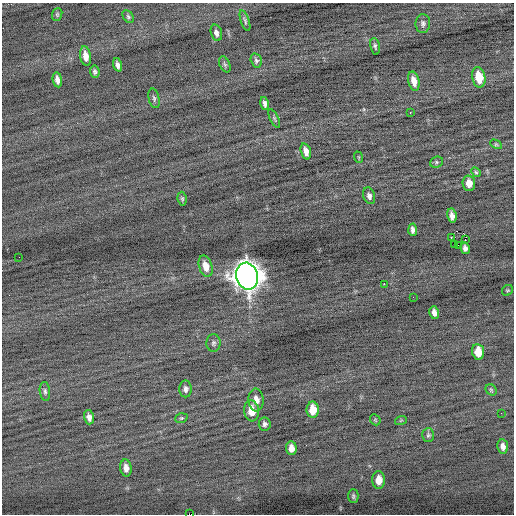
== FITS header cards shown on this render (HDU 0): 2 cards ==
NAXIS1  =                  512 / Axis length
NAXIS2  =                  512 / Axis length

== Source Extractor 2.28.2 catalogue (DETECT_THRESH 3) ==
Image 512 x 512 px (HDU 0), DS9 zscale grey, 1 PNG px = 1 image px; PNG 516 x 516 px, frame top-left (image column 1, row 512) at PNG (2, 3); each listed source drawn as its Kron ellipse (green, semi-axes under 4 px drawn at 4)
Background -0.0804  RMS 0.7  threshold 2.1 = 3 sigma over >= 5 px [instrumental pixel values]
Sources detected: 61; all 61 listed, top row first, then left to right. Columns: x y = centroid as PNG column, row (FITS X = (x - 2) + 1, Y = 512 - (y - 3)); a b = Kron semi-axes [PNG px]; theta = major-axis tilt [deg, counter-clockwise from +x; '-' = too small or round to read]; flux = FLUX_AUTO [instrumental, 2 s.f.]
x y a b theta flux
57 14 6 5 - 67
128 17 7 5 -51 86
245 21 11 4 -71 100
423 23 9 7 -89 150
216 33 8 5 -74 160
375 46 8 5 -80 100
86 56 9 5 -80 400
256 60 7 5 -75 120
225 64 8 5 -65 95
118 65 7 4 -72 160
95 72 6 5 - 110
479 77 10 6 -78 1000
57 80 7 4 -80 220
414 81 10 5 -76 410
154 98 10 5 -77 110
265 104 6 4 -76 160
410 112 2 2 - 110
274 119 10 4 -63 83
496 144 6 4 -29 61
306 151 8 5 -73 270
358 157 6 3 -71 45
436 162 7 5 21 83
476 172 5 4 - 67
469 183 8 6 -87 420
369 196 8 6 -72 160
182 199 7 4 -83 79
452 216 7 4 -80 230
413 230 6 4 -86 160
451 238 4 2 - 310
465 240 2 2 - 84
455 244 3 2 - 120
458 245 2 2 - 79
465 248 6 4 -79 180
19 257 2 2 - 20
206 266 11 6 -73 520
247 276 13 11 -77 66000
384 284 2 2 - 560
507 290 6 5 - 62
413 297 2 2 - 22
434 313 6 4 -77 260
214 343 8 7 - 130
478 352 8 6 -83 870
185 389 8 6 -90 170
491 390 6 5 - 77
45 391 9 5 -84 120
256 400 11 7 -87 340
313 410 8 6 -88 740
252 411 10 7 -85 730
501 413 2 2 - 32
89 417 7 5 -75 210
181 418 6 4 19 69
375 420 6 5 - 52
401 420 6 3 19 48
265 424 6 6 - 130
428 435 7 6 - 91
503 447 7 5 -82 210
291 448 7 5 -85 330
126 468 8 5 -82 310
379 480 9 6 -89 530
353 496 7 5 -89 91
190 514 4 2 - 8400
At the frame edge (FLAGS 8, measured only in part): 1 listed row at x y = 190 514